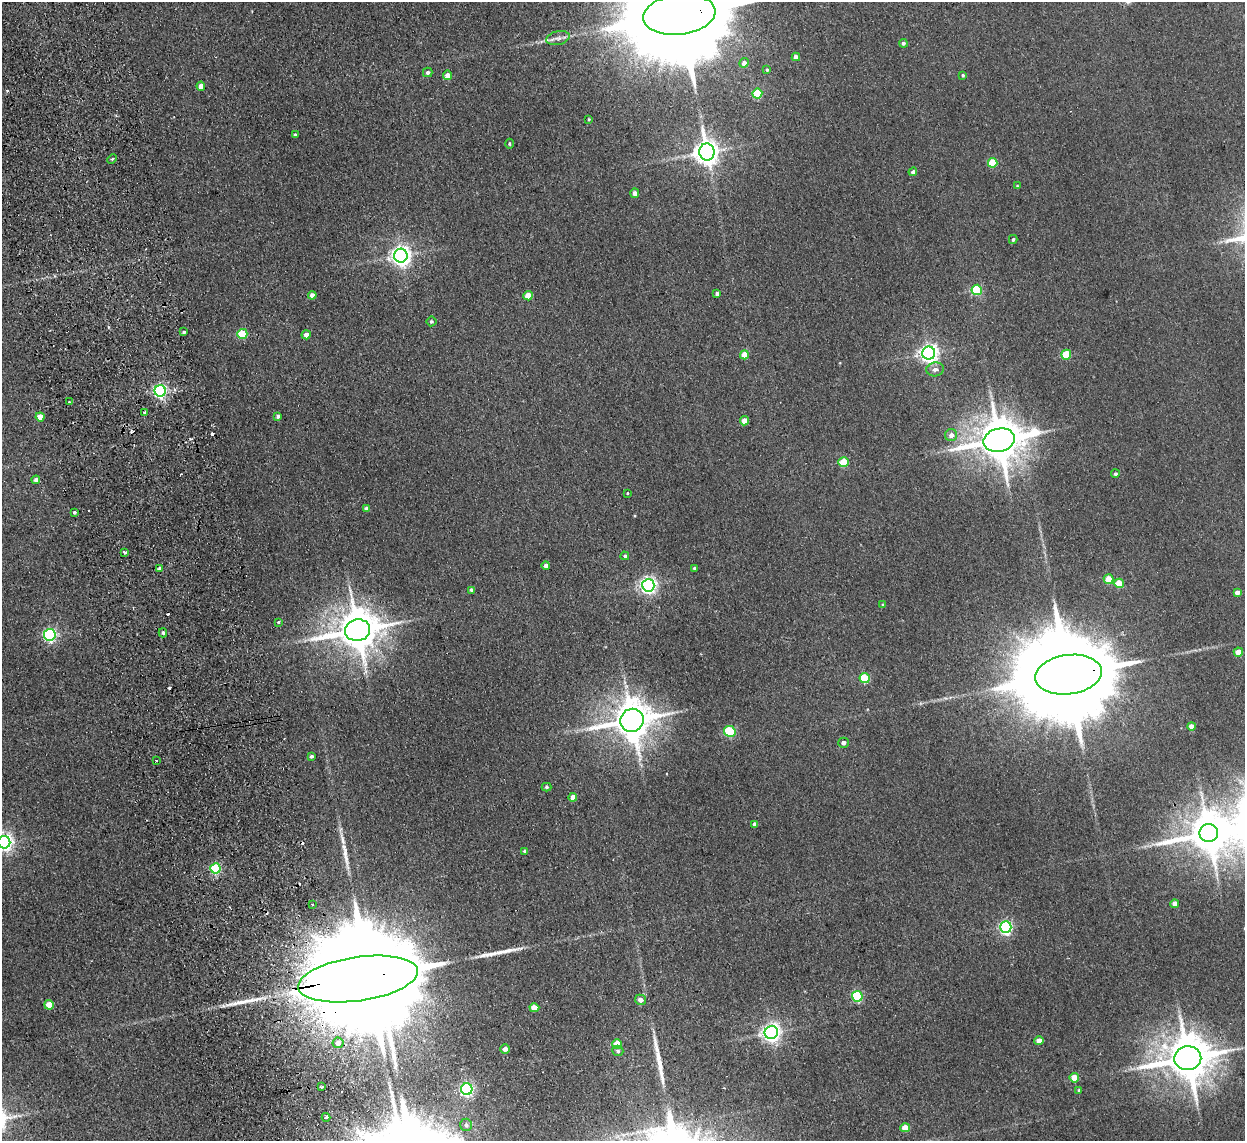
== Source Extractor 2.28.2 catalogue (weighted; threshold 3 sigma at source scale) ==
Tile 11 of 4 x 4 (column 3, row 3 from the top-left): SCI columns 2541-3783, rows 1293-2431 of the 5079 x 4977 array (HDU 1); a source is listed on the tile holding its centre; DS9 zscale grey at full resolution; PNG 1247 x 1143 px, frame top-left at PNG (2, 2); each listed source drawn as its Kron ellipse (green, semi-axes under 4 px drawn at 4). Shown black and unused: <1% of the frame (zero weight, under 2 of 3 exposures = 3% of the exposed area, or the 3 px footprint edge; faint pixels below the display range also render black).
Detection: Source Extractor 2.28.2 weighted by HDU 2 'WHT'; one run over the whole footprint, this tile lists its part. Background 0.072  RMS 0.01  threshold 0.0452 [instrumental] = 3 sigma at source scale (4.5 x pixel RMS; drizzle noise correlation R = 1.50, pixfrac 1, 0.05/0.05 arcsec/px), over >= 5 px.
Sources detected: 114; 1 inside a brighter object's white glare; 7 cosmic-ray / hot-pixel residue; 4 long thin detections or spike segments (spike, bleed or trail) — neither listed nor drawn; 1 inside a brighter listed object's ellipse — not listed separately; the other 101 listed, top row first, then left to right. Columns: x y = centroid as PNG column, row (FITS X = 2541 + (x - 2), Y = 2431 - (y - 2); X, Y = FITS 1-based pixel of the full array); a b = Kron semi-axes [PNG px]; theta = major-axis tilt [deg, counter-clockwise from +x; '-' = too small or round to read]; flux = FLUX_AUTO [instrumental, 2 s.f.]
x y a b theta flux
679 14 36 20 7 36000
558 38 12 7 12 4.7
903 43 4 4 - 2.1
796 57 4 4 - 4.5
744 63 5 4 - 3.9
767 70 3 3 - 1.1
428 72 5 4 - 2.4
447 75 5 4 - 7.3
963 75 4 3 - 1.2
201 86 4 4 - 5.4
757 94 5 5 - 39
589 119 3 3 - 0.87
295 135 4 3 - 1.9
509 144 5 4 - 1.2
707 152 8 7 - 880
112 159 5 3 - 1.1
993 163 5 5 - 34
913 172 4 4 - 2.6
1017 186 4 3 - 0.87
635 193 5 4 - 5
1013 239 4 4 - 1.6
401 256 7 7 - 570
977 290 5 5 - 60
717 293 4 4 - 2.6
312 295 4 4 - 5.8
528 296 4 4 - 14
431 321 5 5 - 1.7
184 332 3 3 - 1.7
242 334 5 5 - 42
306 335 4 4 - 6.1
929 353 6 6 - 450
744 355 4 4 - 18
1066 355 5 5 - 37
935 369 9 7 12 3.9
160 391 6 5 - 220
69 402 3 2 - 2.9
144 413 4 3 - 6
278 416 3 3 - 2.4
40 417 4 4 - 11
745 421 4 4 - 13
951 435 6 6 - 4.7
999 440 16 11 12 3700
844 462 5 5 - 30
1115 474 4 4 - 1.8
36 480 4 4 - 4.7
627 493 3 2 - 0.81
366 509 4 4 - 4.4
74 512 3 3 - 6.9
124 552 3 3 - 5.4
625 556 4 4 - 1.5
546 565 4 4 - 4.5
160 568 4 3 - 2.5
695 568 3 3 - 1.7
1108 579 5 5 - 16
1119 583 5 4 - 24
648 585 6 6 - 350
472 590 4 4 - 2.8
1237 592 4 4 - 4.4
883 605 4 4 - 1.2
279 622 3 3 - 2.7
357 630 12 11 - 3300
163 633 4 3 - 1.9
50 635 6 6 - 170
1238 652 4 4 - 14
1068 675 34 19 7 29000
865 678 5 5 - 44
632 720 12 11 - 2900
1191 726 4 4 - 8.7
730 731 6 5 - 66
844 743 5 5 - 3.4
312 756 3 3 - 1.7
156 761 3 2 - 1.9
546 787 5 4 - 1.7
573 797 4 4 - 9.9
755 824 4 4 - 4.1
1209 833 9 9 - 2900
4 842 6 6 - 380
525 851 3 3 - 1.8
215 868 5 5 - 81
312 904 3 2 - 1.3
1175 904 4 4 - 8.4
1006 927 6 5 - 200
358 979 60 22 8 63000
857 996 5 5 - 72
641 1000 5 5 - 4.9
49 1005 5 4 - 13
534 1008 5 4 - 12
771 1033 7 6 - 460
1039 1041 4 4 - 11
338 1043 5 5 - 7
617 1044 5 4 - 23
505 1049 5 4 - 5
618 1051 5 5 - 1.9
1188 1058 13 12 - 4100
1074 1078 5 4 - 19
322 1087 3 2 - 1.7
467 1089 6 5 - 190
1079 1090 3 3 - 1
326 1117 4 3 - 6.2
466 1125 6 6 - 2.7
905 1128 4 4 - 17
Overlapping masked pixels (flux is a lower limit): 3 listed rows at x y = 679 14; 1068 675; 358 979
Isophote crosses this tile's border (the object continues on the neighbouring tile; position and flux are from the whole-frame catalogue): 2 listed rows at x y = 679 14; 4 842